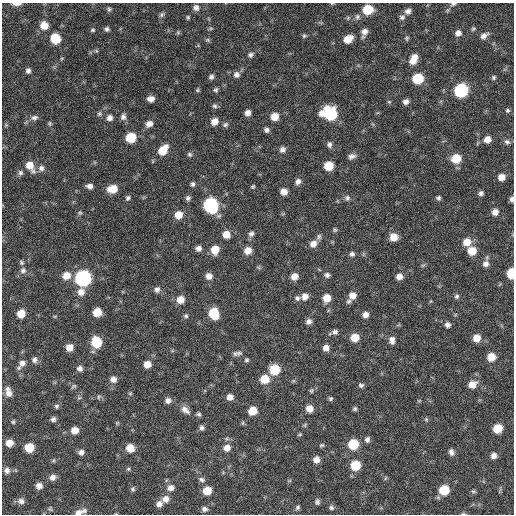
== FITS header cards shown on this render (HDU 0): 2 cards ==
NAXIS1  =                  512 / Axis length
NAXIS2  =                  512 / Axis length

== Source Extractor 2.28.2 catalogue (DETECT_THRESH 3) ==
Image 512 x 512 px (HDU 0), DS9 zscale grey, 1 PNG px = 1 image px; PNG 516 x 516 px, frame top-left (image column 1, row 512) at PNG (2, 3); no overlay
Background 104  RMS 11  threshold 33.2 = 3 sigma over >= 5 px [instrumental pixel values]
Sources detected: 200; all 200 listed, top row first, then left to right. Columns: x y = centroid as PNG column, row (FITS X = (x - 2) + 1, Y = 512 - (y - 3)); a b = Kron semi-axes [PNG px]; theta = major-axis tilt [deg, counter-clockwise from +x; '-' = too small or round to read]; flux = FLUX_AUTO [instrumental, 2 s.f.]
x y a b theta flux
332 3 5 3 - 680
17 4 9 3 1 3500
453 4 7 4 15 1500
196 8 7 7 - 3100
109 9 7 5 -88 1300
368 9 8 7 - 23000
408 11 8 7 - 3200
162 15 8 6 47 1600
188 17 6 5 - 1100
357 17 8 8 - 2400
402 17 7 7 - 2100
348 18 5 5 - 990
44 25 8 8 - 8400
210 28 6 4 18 1000
107 29 6 5 - 1900
473 29 6 5 - 1200
93 30 6 4 1 1100
178 32 6 5 - 1100
364 32 10 6 73 4500
458 33 7 7 - 3800
304 36 6 5 - 1100
484 36 11 7 36 3700
55 38 8 7 - 21000
407 38 6 5 - 1200
348 39 8 6 32 10000
208 40 7 5 -11 1100
251 55 6 5 - 1900
62 58 5 3 - 680
413 59 12 7 65 8900
28 71 6 6 - 2300
236 74 8 8 - 3200
211 77 6 5 - 2000
494 77 6 5 - 1300
418 79 7 7 - 30000
197 90 5 4 - 990
216 90 5 5 - 1400
461 90 8 8 - 90000
151 99 7 5 9 4000
389 102 5 5 - 940
406 102 7 6 - 3100
214 106 7 6 - 1500
507 110 6 6 - 1500
248 113 6 5 - 4200
99 114 7 6 - 1500
330 114 11 9 -18 60000
123 117 9 7 -88 2700
275 117 7 7 - 9100
34 118 9 6 13 2500
109 118 7 6 - 3400
214 121 8 7 - 5900
50 123 6 4 -71 1100
149 124 8 6 31 4000
6 125 5 5 - 870
225 125 8 6 34 1700
266 130 6 5 - 2200
131 137 7 7 - 24000
487 139 7 7 - 5400
507 142 8 7 - 2200
329 144 7 6 - 2300
163 150 10 7 49 15000
282 150 7 7 - 3000
189 154 6 5 - 1500
352 156 9 6 13 2900
456 158 8 7 - 17000
30 166 12 8 -57 9200
329 166 7 7 - 16000
41 168 8 8 - 3000
20 173 7 6 - 1900
501 177 7 6 - 6200
298 181 8 6 56 3200
193 184 6 5 - 1600
89 186 6 5 - 2900
253 186 5 4 - 1000
112 189 9 7 11 12000
284 192 6 6 - 5500
481 193 6 6 - 2100
128 198 6 5 - 1600
188 198 6 6 - 2000
347 198 8 6 73 1900
438 198 5 5 - 1600
512 199 7 5 83 2100
211 205 9 8 - 120000
495 212 7 6 - 4600
80 213 6 5 - 1200
178 215 7 7 - 9500
335 230 6 5 - 1100
226 234 7 7 - 7600
251 234 7 7 - 2300
319 237 8 6 65 1900
393 237 7 7 - 9200
467 242 9 8 - 8100
313 244 9 8 - 5000
198 248 6 6 - 3300
215 250 8 7 - 11000
248 250 7 7 - 7100
472 251 8 8 - 12000
352 254 6 6 - 2000
21 262 7 6 - 1400
486 264 8 8 - 3600
423 265 7 4 18 1000
23 270 8 7 - 2800
511 273 7 5 86 24000
327 275 6 6 - 2200
66 276 8 8 - 8300
209 276 7 7 - 4600
294 276 7 6 - 6400
399 276 7 6 - 4400
83 278 8 8 - 190000
157 289 7 6 - 2600
81 292 9 8 - 5500
352 295 8 7 - 6100
456 296 7 5 45 1600
305 297 8 7 - 5200
297 298 7 6 - 2000
327 298 7 7 - 9300
180 300 7 7 - 8000
349 301 7 6 - 1900
97 312 7 6 - 13000
21 313 7 6 - 11000
214 313 8 7 - 26000
365 315 6 6 - 4000
186 316 6 5 - 1400
309 321 7 6 - 3000
448 325 7 6 - 2600
335 332 7 6 - 2400
355 338 7 7 - 12000
477 338 7 7 - 8000
392 340 9 6 -87 3900
96 342 8 7 - 28000
69 347 6 6 - 6500
326 348 7 6 - 4400
238 353 10 7 -9 2600
491 357 7 7 - 11000
34 360 7 7 - 2700
247 360 6 5 - 1200
22 363 9 8 - 4000
147 364 6 6 - 7300
80 368 6 6 - 2800
274 369 7 7 - 24000
113 379 7 7 - 4100
264 379 8 8 - 13000
472 384 9 7 27 7000
361 385 6 5 - 1700
74 386 7 5 27 1300
311 391 7 6 - 1200
8 392 12 7 -74 5200
130 393 5 4 - 890
99 397 6 4 61 1200
230 397 6 6 - 4500
79 398 6 4 18 1000
330 399 6 5 - 1300
168 400 7 7 - 3300
56 406 6 6 - 1500
309 409 7 7 - 6000
355 409 6 5 - 1400
185 410 13 7 -40 4700
252 411 7 6 - 13000
199 414 6 5 - 1500
53 419 6 5 - 2100
426 419 5 5 - 1100
13 422 5 4 - 1100
117 423 5 4 - 800
202 428 6 5 - 2200
498 428 7 6 - 16000
75 430 7 6 - 7100
300 434 6 4 31 820
227 439 6 4 -18 1200
367 439 7 6 - 2300
9 443 7 6 - 6500
353 444 7 7 - 26000
322 445 6 4 15 1100
29 448 7 6 - 16000
130 448 7 7 - 9200
227 448 8 7 - 5600
81 452 6 5 - 2800
451 452 7 6 - 2800
493 456 6 6 - 3800
316 460 6 6 - 5000
356 465 7 7 - 21000
128 469 5 5 - 1000
7 470 8 7 - 3000
52 477 8 7 - 3500
202 479 8 6 -10 2100
39 486 6 6 - 4200
171 488 8 7 - 4000
133 489 6 6 - 1400
444 490 7 7 - 22000
207 491 8 7 - 11000
473 491 6 5 - 1100
165 499 9 8 - 4900
21 501 8 7 - 3200
317 502 6 5 - 1700
159 504 8 7 - 3600
298 507 6 5 - 1400
331 508 7 6 - 1600
50 509 7 4 -65 1000
204 509 7 6 - 2400
84 511 6 6 - 1800
78 512 10 6 20 4000
463 514 6 3 -7 940
At the frame edge (FLAGS 8, measured only in part): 7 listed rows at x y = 332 3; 17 4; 453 4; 512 199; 511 273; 78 512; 463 514